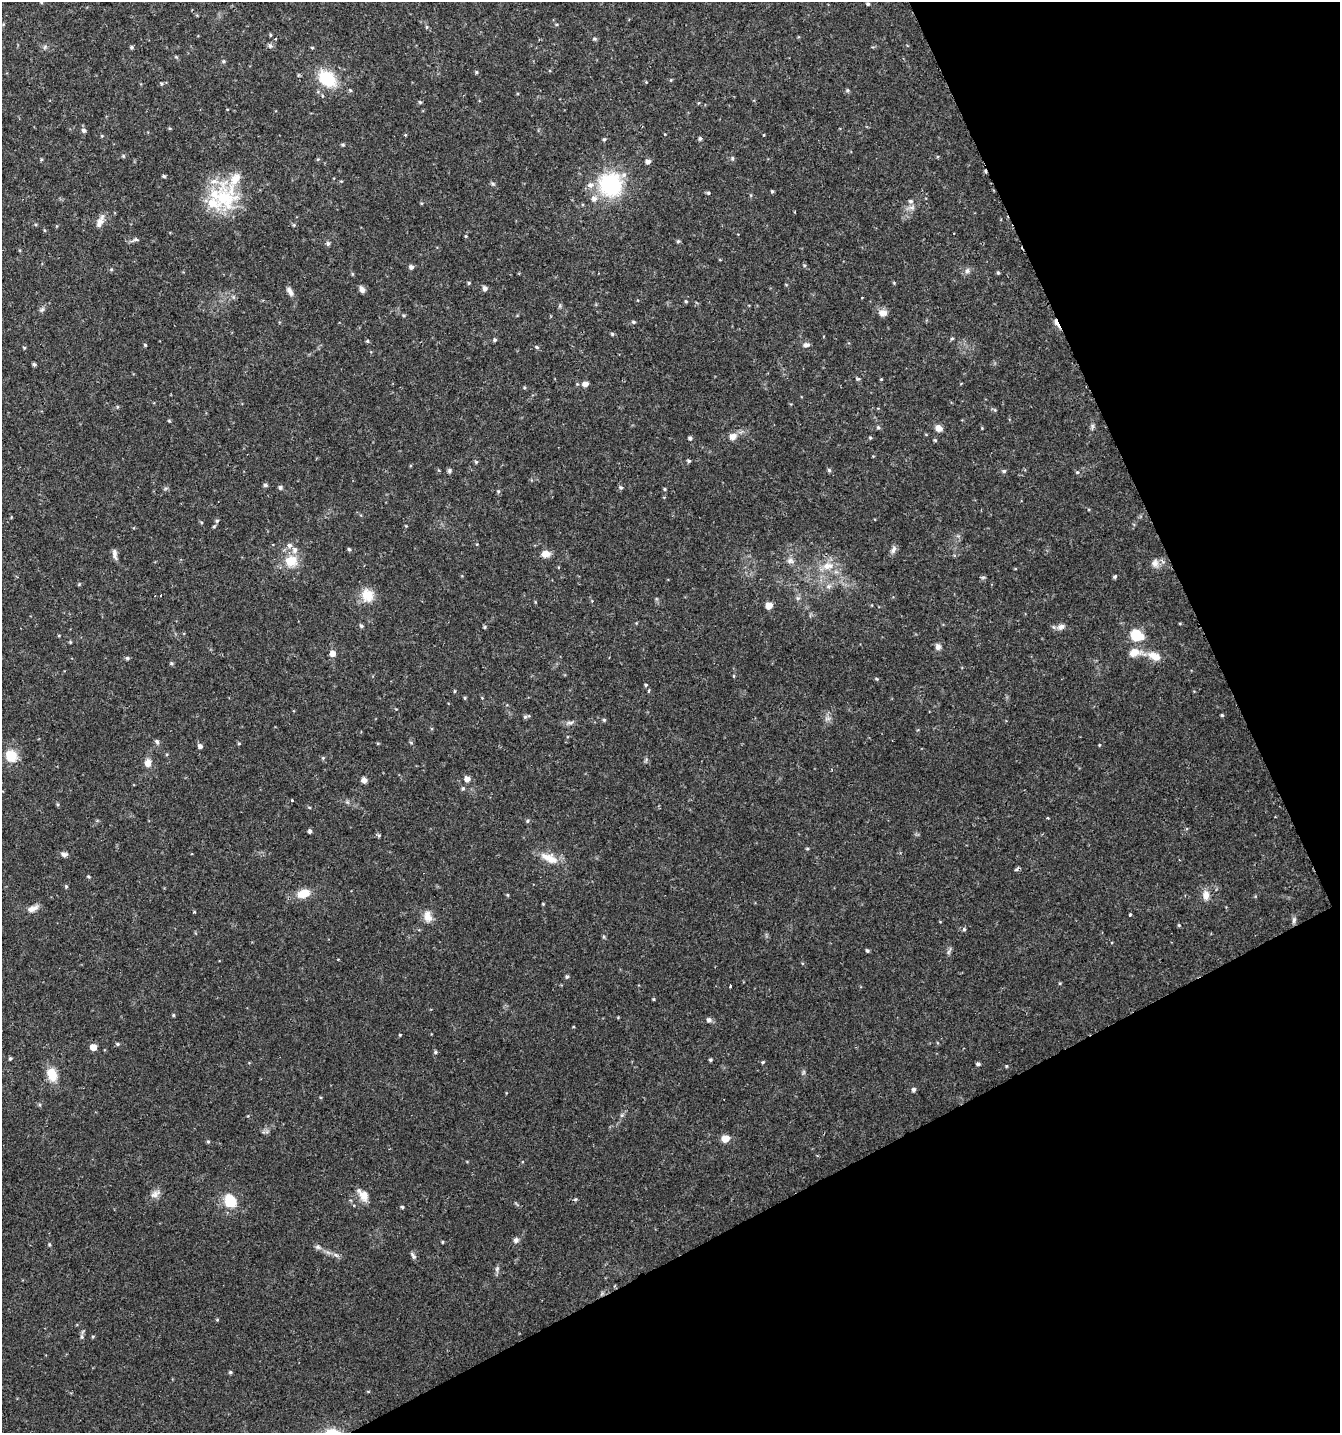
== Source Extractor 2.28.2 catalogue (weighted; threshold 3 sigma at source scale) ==
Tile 12 of 4 x 4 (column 4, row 3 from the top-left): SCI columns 4170-5507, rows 1432-2862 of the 5606 x 5728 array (HDU 1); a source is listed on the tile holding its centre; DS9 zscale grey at full resolution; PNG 1342 x 1435 px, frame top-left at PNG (2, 2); no overlay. Shown black and unused: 24% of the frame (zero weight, under 2 of 3 exposures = <1% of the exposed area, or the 3 px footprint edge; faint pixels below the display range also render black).
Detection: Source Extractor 2.28.2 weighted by HDU 2 'WHT'; one run over the whole footprint, this tile lists its part. Background 0.0336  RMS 0.0032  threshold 0.0143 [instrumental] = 3 sigma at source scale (4.5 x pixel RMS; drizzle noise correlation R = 1.50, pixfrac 1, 0.0396/0.0396 arcsec/px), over >= 5 px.
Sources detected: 205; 4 cosmic-ray / hot-pixel residue — not listed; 5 inside a brighter listed object's ellipse — not listed separately; the other 196 listed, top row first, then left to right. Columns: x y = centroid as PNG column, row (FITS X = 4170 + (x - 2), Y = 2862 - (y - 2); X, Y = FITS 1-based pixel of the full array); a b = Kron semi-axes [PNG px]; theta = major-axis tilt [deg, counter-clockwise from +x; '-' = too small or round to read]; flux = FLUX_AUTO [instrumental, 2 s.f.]
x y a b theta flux
868 4 4 3 - 0.47
427 27 5 3 - 0.36
271 35 5 3 - 0.34
275 39 3 3 - 1.1
595 39 5 4 - 0.45
270 46 7 5 -74 0.71
45 47 6 4 70 0.51
132 47 5 4 - 0.5
312 48 4 4 - 0.36
176 57 5 4 - 0.36
223 61 5 4 - 0.44
476 72 4 4 - 0.38
327 79 25 18 -41 12
671 80 4 4 - 0.33
161 84 5 4 - 0.41
350 90 5 3 - 0.34
847 90 5 4 - 0.44
420 102 5 5 - 0.43
84 130 6 5 - 0.87
405 135 5 3 - 0.29
700 138 5 4 - 0.61
604 139 5 4 - 0.43
343 144 4 4 - 0.45
123 156 5 4 - 0.38
732 158 6 5 - 0.55
648 161 6 5 - 1.2
164 176 4 4 - 0.48
493 184 6 4 -44 0.48
610 185 24 23 - 28
772 191 4 4 - 0.4
708 193 4 4 - 0.47
222 197 39 32 -35 20
911 201 7 5 -1 0.68
100 221 18 7 58 2.2
294 225 5 4 - 0.37
466 236 4 3 - 0.31
136 239 7 5 -1 0.69
678 241 5 4 - 0.51
328 243 6 5 - 0.58
804 265 5 5 - 0.43
411 267 5 5 - 0.92
967 271 8 6 73 0.94
998 273 5 4 - 0.39
352 274 5 4 - 0.34
469 283 5 4 - 0.41
485 288 5 5 - 1.2
362 289 8 6 -63 1.3
290 291 13 6 -61 1.4
686 301 5 4 - 0.35
42 310 7 5 30 0.66
883 313 11 8 -3 1.7
404 315 5 4 - 0.44
633 322 5 4 - 0.48
1056 323 15 4 -62 1.5
612 334 5 4 - 0.43
952 339 5 4 - 0.41
495 340 4 4 - 0.55
367 341 4 4 - 0.42
145 345 4 3 - 0.37
806 345 9 6 0 0.96
537 347 5 4 - 0.42
24 348 5 4 - 0.29
34 364 4 3 - 0.59
858 379 6 4 -1 0.39
881 379 4 3 - 0.26
585 384 5 5 - 1.9
995 410 6 4 -71 0.37
169 421 4 4 - 0.34
1092 427 11 4 82 0.73
878 428 5 4 - 0.48
939 428 7 6 - 2
733 436 10 9 - 2.1
690 438 4 4 - 0.68
870 438 4 4 - 0.35
935 440 5 4 - 0.36
689 461 5 4 - 0.49
476 462 5 5 - 0.41
829 470 5 5 - 0.51
449 471 6 5 - 0.63
1004 471 5 4 - 0.56
1077 472 5 4 - 0.38
265 485 5 4 - 0.67
280 487 5 5 - 0.68
621 487 6 5 - 0.6
664 489 4 4 - 0.35
498 491 5 5 - 0.42
217 521 5 4 - 0.5
289 545 7 6 - 1
349 549 5 4 - 0.42
893 549 11 6 69 1.2
114 554 15 5 -81 1.2
546 554 10 8 5 2.5
291 561 16 15 - 6.2
790 561 10 8 -15 1.4
1155 563 11 10 - 1.9
828 566 16 10 7 3.9
1015 569 4 3 - 0.23
983 577 6 4 18 0.44
1115 577 6 4 24 0.47
79 584 6 3 20 0.3
829 586 6 5 - 0.77
367 595 18 15 -62 4.9
798 598 6 5 - 0.61
769 606 5 5 - 3.8
361 626 6 5 - 0.55
485 627 5 4 - 0.41
1061 627 10 7 29 1.3
1136 635 12 10 -39 10
70 642 4 4 - 0.35
938 647 8 7 - 1.2
1135 652 19 12 13 3.8
332 654 7 6 - 1.7
1154 656 18 10 -22 4
127 658 5 5 - 0.56
171 663 5 4 - 0.45
734 676 5 3 - 0.26
877 679 5 3 - 0.32
646 685 4 3 - 0.38
648 690 5 3 - 0.39
455 691 4 3 - 0.29
465 698 4 4 - 0.36
482 698 4 4 - 0.24
1222 715 4 4 - 0.4
525 717 6 5 - 0.55
604 720 5 4 - 0.41
570 722 11 4 5 0.94
157 742 7 5 -56 0.68
239 744 5 3 - 0.28
1099 745 4 3 - 0.25
200 746 5 5 - 1
167 754 5 3 - 0.28
11 756 6 6 - 20
323 758 5 5 - 0.42
148 763 10 8 -89 2.2
467 779 6 5 - 1.9
364 780 7 6 - 1.4
463 788 6 5 - 0.54
292 800 3 3 - 0.34
57 804 5 3 - 0.39
309 807 5 3 - 0.3
1048 818 3 3 - 0.35
527 821 5 4 - 0.44
310 831 4 4 - 0.73
379 836 5 5 - 0.43
807 849 4 4 - 0.34
64 854 9 6 -6 1
549 858 25 11 -24 5
1016 869 6 4 31 0.54
89 876 6 3 -44 0.38
66 886 5 4 - 0.36
304 893 16 10 18 4.6
507 895 5 4 - 0.31
1206 895 12 8 -87 2.4
543 904 3 3 - 0.28
32 909 15 7 20 1.9
1130 915 3 3 - 0.83
428 916 15 10 -75 3
1294 920 9 5 77 0.83
964 929 6 5 - 0.51
867 950 4 4 - 0.52
948 952 7 4 71 0.64
567 976 5 4 - 0.49
730 987 3 3 - 1.5
653 999 4 3 - 0.32
173 1015 4 4 - 0.34
709 1020 6 5 - 0.98
400 1035 4 4 - 0.25
117 1044 5 4 - 0.46
93 1047 5 5 - 3.4
435 1052 5 4 - 0.45
10 1058 4 4 - 0.49
710 1060 4 4 - 0.45
763 1062 4 4 - 0.36
978 1064 4 4 - 0.69
1006 1066 4 4 - 0.3
52 1074 14 10 -70 5.3
914 1089 5 4 - 0.91
725 1139 8 7 - 3.2
208 1141 5 4 - 0.43
155 1194 15 8 38 1.8
363 1195 18 10 -55 2.9
576 1199 6 3 70 0.38
230 1201 11 9 -55 9.4
402 1207 4 4 - 0.43
516 1240 7 7 - 0.88
442 1242 4 3 - 0.32
49 1244 5 4 - 0.38
318 1247 8 6 -21 0.8
336 1255 8 4 -44 0.76
413 1255 12 4 -53 0.73
497 1269 7 5 47 0.65
217 1320 5 3 - 0.3
93 1336 5 3 - 0.32
82 1337 5 5 - 0.57
230 1372 5 4 - 0.47
368 1391 5 3 - 0.28
Overlapping masked pixels (flux is a lower limit): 1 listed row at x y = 1056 323